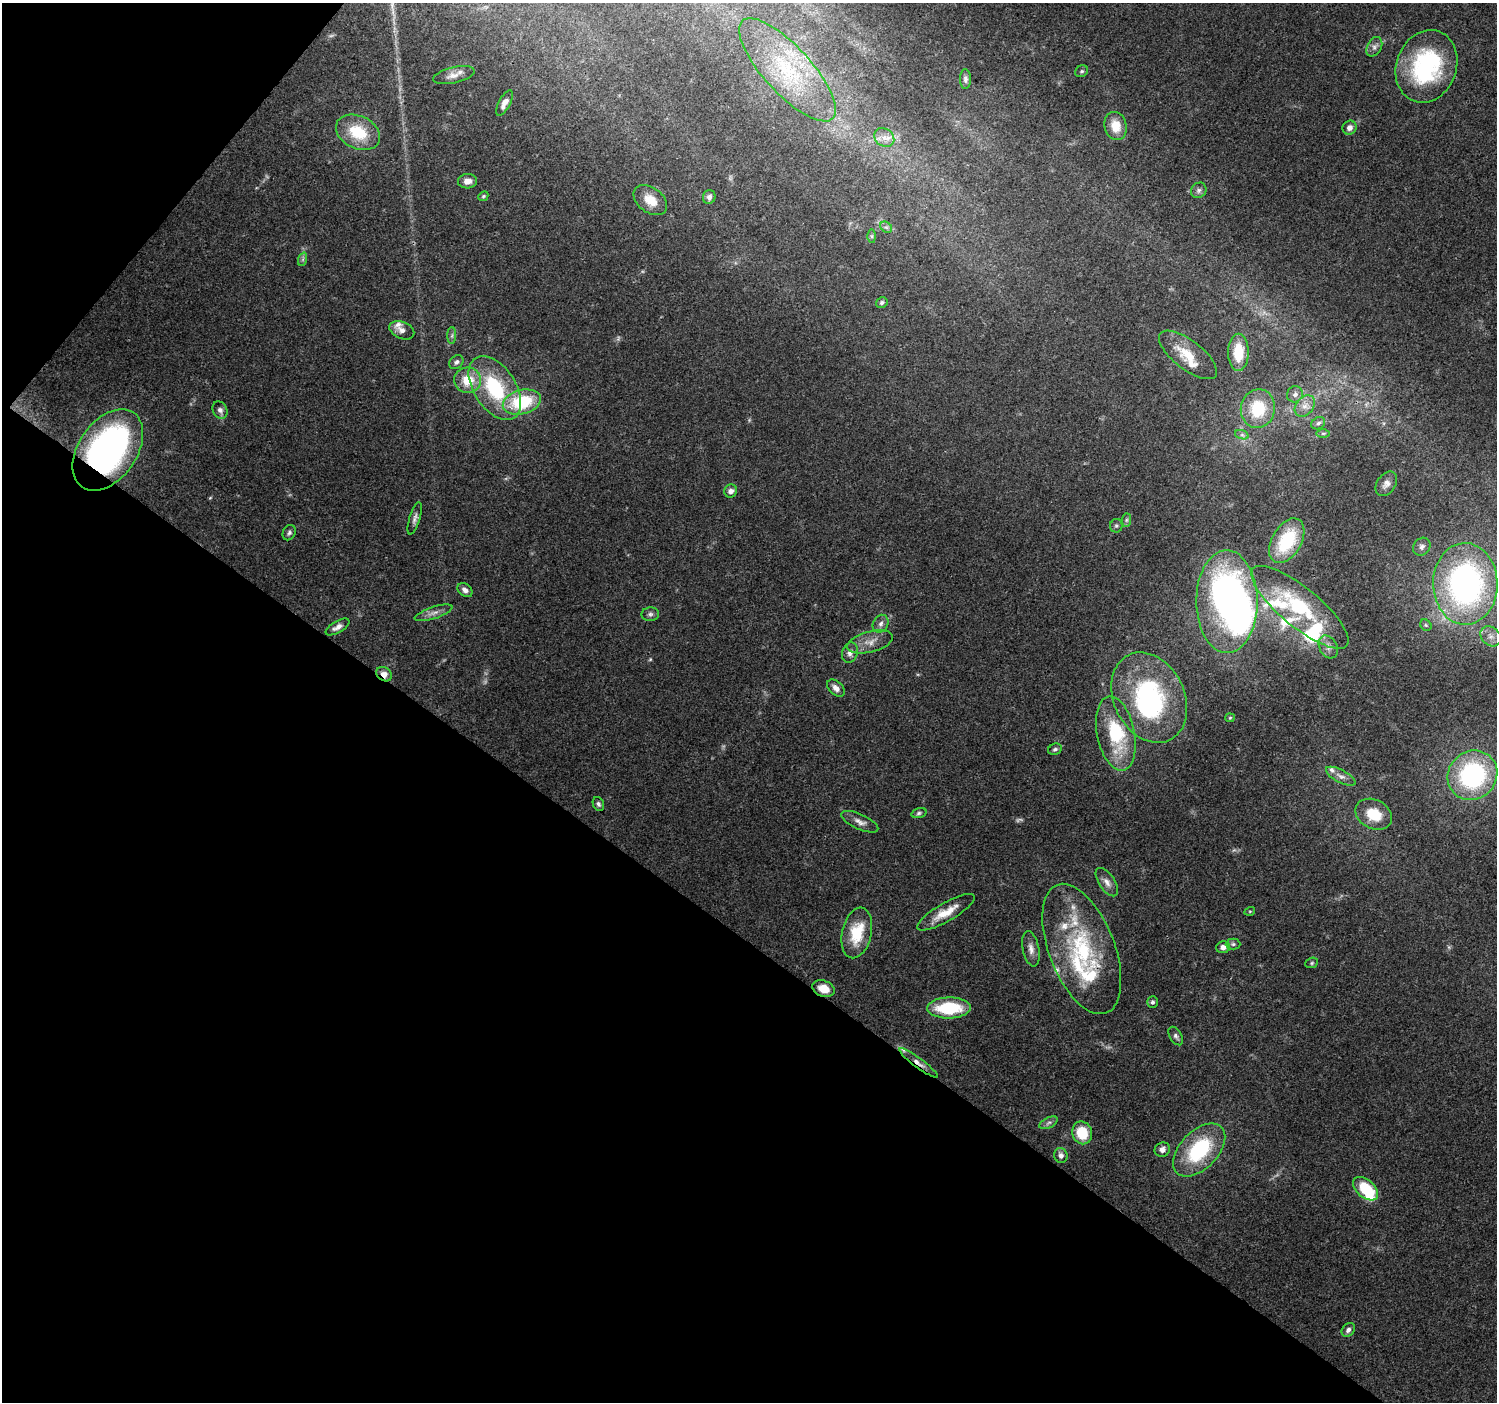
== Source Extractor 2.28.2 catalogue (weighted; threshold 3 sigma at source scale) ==
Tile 9 of 4 x 4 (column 1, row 3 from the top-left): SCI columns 7-1501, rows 1645-3044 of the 5986 x 6019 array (HDU 1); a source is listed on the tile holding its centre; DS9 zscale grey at full resolution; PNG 1499 x 1404 px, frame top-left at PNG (2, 3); each listed source drawn as its Kron ellipse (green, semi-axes under 4 px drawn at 4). Shown black and unused: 36% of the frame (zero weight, under 3 of 4 exposures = <1% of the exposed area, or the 3 px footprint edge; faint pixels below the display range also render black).
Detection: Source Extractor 2.28.2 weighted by HDU 2 'WHT'; one run over the whole footprint, this tile lists its part. Background 0.0672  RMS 0.0049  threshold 0.0221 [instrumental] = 3 sigma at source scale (4.5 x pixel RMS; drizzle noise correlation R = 1.50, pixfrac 1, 0.0396/0.0396 arcsec/px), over >= 5 px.
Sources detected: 112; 5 too faint to see at this stretch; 5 inside a brighter object's white glare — neither listed nor drawn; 12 inside a brighter listed object's ellipse — not listed separately; the other 90 listed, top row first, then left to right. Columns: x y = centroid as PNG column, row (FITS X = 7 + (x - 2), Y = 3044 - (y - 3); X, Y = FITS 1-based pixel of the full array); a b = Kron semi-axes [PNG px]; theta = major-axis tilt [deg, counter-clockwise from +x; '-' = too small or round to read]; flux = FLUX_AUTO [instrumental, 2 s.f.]
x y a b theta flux
1374 47 10 7 62 2.1
1426 66 37 30 69 59
787 70 66 23 -47 48
1082 71 7 5 30 0.98
454 75 21 8 13 4.1
965 79 10 5 -90 1.4
504 103 14 6 61 3.4
1116 126 14 11 -77 8.8
1350 128 7 6 - 2.4
358 132 23 16 -25 19
884 137 11 8 -36 3.6
467 181 9 7 5 3.3
1199 190 8 7 - 1.7
483 196 5 4 - 0.71
709 197 7 6 - 2.1
650 200 19 12 -37 7.6
886 227 6 5 - 1
872 236 7 4 -89 0.83
303 259 7 4 72 0.96
882 303 6 5 - 1.2
402 330 13 8 -23 2.7
452 336 8 4 89 1.1
1238 352 19 10 89 15
1188 355 35 14 -38 12
456 362 8 6 45 1.5
468 380 13 12 - 12
495 388 36 21 -57 38
1295 394 8 7 - 2
522 402 19 12 15 30
1305 406 12 8 51 3.6
1258 409 19 17 79 22
220 410 9 7 -61 2
1318 423 7 5 34 1.2
1323 433 6 4 0 0.81
1242 435 7 4 -18 1.3
108 450 45 29 55 180
1386 484 13 9 56 2.8
731 491 6 6 - 2.4
415 518 17 5 73 2
1126 520 7 4 89 1
1116 526 7 6 - 1.1
289 533 8 6 63 1.3
1287 541 24 14 60 29
1422 547 9 8 - 2
1465 584 41 32 -89 150
465 590 8 6 -40 2.3
1227 602 51 30 -90 160
1300 607 61 19 -39 42
434 613 20 6 18 3.1
650 614 9 6 3 1.5
881 624 9 7 60 2.2
1426 625 6 5 - 0.84
337 627 13 5 30 2.5
1491 636 11 9 -41 3.5
870 642 23 10 14 6.1
1328 647 12 9 -61 3
850 653 10 7 70 2.8
384 674 8 6 -34 3.7
836 688 10 6 -43 2.6
1149 698 47 35 -64 73
1230 718 5 4 - 0.54
1116 733 38 18 -79 35
1055 749 7 5 23 1
1472 775 26 24 44 67
1341 776 16 6 -27 2.7
598 804 7 5 -65 1.2
919 813 8 4 16 0.94
1374 814 19 14 -28 12
860 822 20 7 -24 3.3
1107 882 16 8 -55 3.4
1250 911 5 3 - 0.5
946 912 32 9 30 9.4
857 933 26 14 77 18
1233 944 7 5 0 1.1
1223 947 7 6 - 2.5
1031 949 18 8 -79 3.6
1082 949 69 33 -69 57
1312 963 6 5 - 0.78
823 989 11 8 -19 6.4
1152 1002 5 5 - 1
949 1008 22 10 1 28
1176 1036 10 6 -59 1.5
918 1063 24 5 -36 3.4
1049 1123 10 5 27 1.5
1082 1133 11 10 - 14
1162 1150 8 7 - 2.6
1199 1150 32 19 46 39
1061 1155 7 6 - 2.2
1365 1189 15 9 -42 21
1348 1330 7 6 - 1.8
Overlapping masked pixels (flux is a lower limit): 5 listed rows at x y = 108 450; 384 674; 1082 949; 823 989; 918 1063